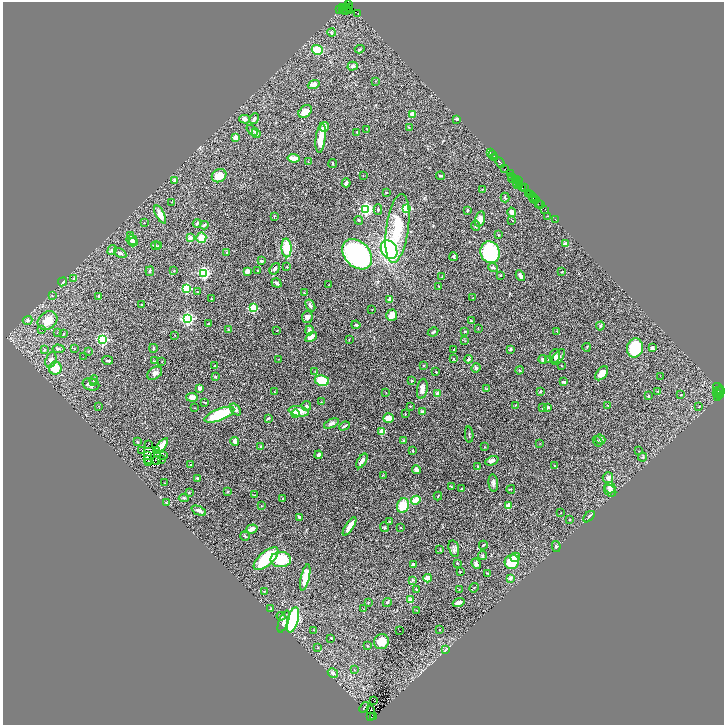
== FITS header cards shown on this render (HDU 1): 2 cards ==
NAXIS1  =                 1443
NAXIS2  =                 1446

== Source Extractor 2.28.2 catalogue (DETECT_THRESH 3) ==
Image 1443 x 1446 px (HDU 1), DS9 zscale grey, zoomed out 1/2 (1 PNG px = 2 x 2 image px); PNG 726 x 727 px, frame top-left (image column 2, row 1446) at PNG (3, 2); each listed source drawn as its Kron ellipse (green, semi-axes under 4 px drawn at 4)
Background 2.93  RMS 0.064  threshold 0.193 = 3 sigma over >= 5 px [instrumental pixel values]
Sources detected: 395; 55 cannot appear on this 1/2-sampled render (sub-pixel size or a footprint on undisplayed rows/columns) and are neither listed nor drawn; the other 340 listed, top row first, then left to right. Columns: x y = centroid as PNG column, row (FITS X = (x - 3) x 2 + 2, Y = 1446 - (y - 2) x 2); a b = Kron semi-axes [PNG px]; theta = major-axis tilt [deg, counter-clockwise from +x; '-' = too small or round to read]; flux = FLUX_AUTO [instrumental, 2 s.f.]
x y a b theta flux
349 5 2 1 - 120
344 7 2 1 - 170
342 8 2 2 - 210
348 8 2 1 - 240
346 9 6 2 67 880
340 10 4 2 - 820
343 10 3 1 - 410
349 11 4 3 - 880
358 13 3 1 - 240
332 33 4 3 - 22
360 49 5 3 - 11
317 50 5 5 - 250
353 66 5 3 - 26
375 81 3 2 - 6.6
314 85 6 4 21 72
305 112 7 5 39 110
412 114 2 2 - 250
244 119 5 4 - 50
254 119 5 3 - 33
457 119 3 2 - 16
324 127 5 4 - 130
409 127 4 2 - 8.2
367 129 3 2 - 4.7
252 130 6 4 -41 23
357 132 2 2 - 9.1
256 133 5 3 - 80
236 138 2 2 - 260
321 138 15 5 83 210
491 153 2 1 - 190
493 154 3 1 - 150
293 158 6 3 -8 140
495 158 3 1 - 550
308 162 3 2 - 7.9
333 163 4 2 - 14
500 163 6 2 -45 640
505 168 3 2 - 390
510 173 4 2 - 180
219 176 7 6 - 160
363 176 3 2 - 4.3
441 176 5 3 - 15
512 176 4 3 - 1400
513 179 4 2 - 620
516 179 3 2 - 620
175 180 2 2 - 89
518 181 3 1 - 710
516 182 2 1 - 170
346 183 4 3 - 39
518 184 4 2 - 1400
520 185 3 1 - 470
522 188 3 1 - 460
524 188 2 1 - 320
482 189 2 2 - 3.8
386 193 2 2 - 23
529 194 3 1 - 390
531 194 2 1 - 340
532 196 2 1 - 170
505 197 5 2 - 8.3
533 199 3 1 - 240
535 199 2 1 - 390
536 201 3 1 - 370
172 202 2 1 - 4.9
539 204 3 1 - 400
541 204 2 1 - 170
406 208 3 3 - 1300
366 209 3 3 - 2600
378 209 5 3 - 16
545 209 2 1 - 140
468 210 3 2 - 15
512 212 5 4 - 53
160 214 10 3 -63 110
274 216 2 2 - 8.1
548 216 3 2 - 7.7
480 219 8 5 74 100
359 220 4 2 - 8.7
512 220 3 1 - 5.2
556 220 3 1 - 42
144 223 2 2 - 14
197 223 4 3 - 20
204 225 4 2 - 23
476 225 5 3 - 18
397 228 35 11 82 470
498 235 3 3 - 9.6
131 236 3 2 - 89
190 238 3 3 - 65
201 238 5 5 - 190
132 240 5 5 - 29
133 242 5 3 - 22
565 244 3 3 - 49
156 246 4 3 - 15
158 246 3 3 - 11
287 248 9 5 -87 330
112 250 5 3 - 30
389 250 10 7 -60 1800
490 252 11 9 -71 1000
120 253 7 4 -29 29
227 253 3 2 - 34
357 254 17 12 -47 3200
453 257 4 2 - 19
261 261 4 2 - 31
287 267 3 2 - 7.3
493 267 5 4 - 26
275 269 6 3 55 34
257 270 3 2 - 8.6
150 271 5 3 - 14
174 271 3 2 - 6.1
247 271 3 3 - 75
562 272 2 2 - 14
204 273 3 3 - 1900
500 275 3 2 - 6.5
520 276 6 3 -60 39
442 277 2 2 - 4.8
74 278 3 3 - 15
63 282 5 3 - 22
277 283 5 2 - 47
328 285 3 2 - 6.3
439 286 3 2 - 8
186 288 3 3 - 1300
197 291 2 2 - 4.9
304 293 4 3 - 10
53 296 3 2 - 6.3
99 297 3 3 - 20
473 298 3 1 - 3.7
211 299 3 2 - 5.8
390 299 2 2 - 150
141 305 2 2 - 10
310 305 6 3 -58 34
254 308 3 3 - 730
372 309 2 1 - 3.9
392 315 6 5 - 120
307 317 6 5 - 58
187 318 4 3 - 2800
28 320 5 3 - 27
47 321 11 8 37 190
471 321 3 3 - 7.9
208 323 2 2 - 5.3
356 325 4 3 - 20
600 326 4 3 - 15
478 328 2 1 - 6.8
42 330 2 1 - 31
228 330 4 3 - 8.4
309 330 5 4 - 61
277 331 3 2 - 5
465 331 2 2 - 7.4
557 331 2 2 - 10
433 332 5 3 - 17
58 333 2 1 - 4.1
63 334 3 2 - 5.2
175 335 3 3 - 7.7
311 337 6 3 36 98
349 339 2 2 - 5.9
103 340 3 3 - 1700
465 341 3 2 - 4.2
587 347 4 2 - 7.2
153 348 4 2 - 12
635 348 10 8 79 610
652 348 4 3 - 26
58 349 6 3 -2 18
74 349 3 2 - 5.6
510 349 4 3 - 19
45 350 3 3 - 10
454 350 2 2 - 10
88 351 3 2 - 7.3
555 356 6 5 - 45
83 357 2 1 - 12
558 357 9 4 57 61
279 359 2 1 - 4.9
454 359 3 3 - 9.7
468 359 4 3 - 18
51 360 8 5 73 48
108 360 5 3 - 22
543 360 4 3 - 28
548 360 3 2 - 8.2
154 361 4 2 - 6.7
162 362 2 2 - 6.6
424 365 3 3 - 8.5
214 366 3 2 - 11
561 366 2 2 - 6.2
55 368 6 6 - 240
476 368 5 4 - 21
520 370 4 3 - 11
315 371 2 1 - 4.1
436 372 4 2 - 9
155 373 8 5 36 49
602 373 8 5 50 70
660 376 2 1 - 8.5
215 377 2 2 - 20
94 380 4 3 - 27
322 381 7 5 -9 300
412 381 3 2 - 7.4
564 382 4 2 - 29
94 383 3 2 - 9.8
91 384 8 6 -16 63
200 388 3 3 - 38
422 389 10 5 81 64
486 389 4 3 - 11
719 389 7 1 -43 200
718 391 2 2 - 340
274 392 2 2 - 6.2
540 392 3 3 - 9.1
658 392 2 2 - 5.4
716 392 2 1 - 150
386 393 3 2 - 4.2
720 393 6 3 82 1100
438 394 4 4 - 51
681 394 2 1 - 5.2
718 394 3 2 - 900
649 396 2 2 - 12
192 397 6 4 -9 68
717 397 4 3 - 640
204 402 3 1 - 8.7
321 402 2 1 - 4.5
516 405 4 2 - 6.7
608 405 2 2 - 6.6
99 406 3 2 - 4.2
306 406 5 4 - 22
410 406 2 2 - 8.2
699 406 2 2 - 13
548 407 2 2 - 81
194 408 3 2 - 4.2
542 408 2 2 - 5.1
235 409 7 4 -48 48
299 411 10 5 -10 190
422 412 4 2 - 38
295 414 4 4 - 67
405 414 3 2 - 5
219 415 16 6 22 650
268 418 3 2 - 17
388 418 5 5 - 120
331 423 8 4 25 41
344 426 5 2 - 21
382 432 3 2 - 270
469 435 8 2 -85 13
600 439 5 4 - 25
137 441 4 3 - 10
235 441 4 3 - 61
404 441 3 3 - 13
598 441 6 3 -53 13
540 443 3 2 - 4.7
148 444 2 1 - 7.7
162 446 9 3 51 150
260 447 3 3 - 16
485 447 2 2 - 7.1
142 450 2 1 - 0.8
156 450 2 1 - 6.4
413 451 3 2 - 10
639 451 2 1 - 4.3
157 453 2 1 - 2.2
148 455 3 1 - 1.2
319 455 4 2 - 44
163 456 2 1 - 2.6
643 457 4 3 - 12
147 460 2 1 - 2.7
156 460 3 1 - 8
162 460 3 1 - 0.39
362 461 8 3 57 64
492 461 7 4 23 58
149 462 2 1 - 6.7
191 465 2 2 - 8.3
554 465 2 1 - 8.6
478 466 2 2 - 8
416 469 4 4 - 47
383 475 3 2 - 5.6
198 478 3 2 - 12
608 478 5 5 - 47
164 483 2 2 - 7.6
493 483 8 5 -83 39
451 487 4 2 - 9.9
610 488 6 5 - 33
462 489 3 2 - 11
511 489 4 2 - 6.7
610 491 6 5 - 32
228 492 3 2 - 11
189 493 2 2 - 7.2
254 495 2 1 - 3.4
438 496 4 2 - 9.9
184 498 5 2 - 12
282 499 2 2 - 9
416 500 5 3 - 250
166 502 3 2 - 4.5
261 506 2 2 - 6.5
403 506 7 6 - 250
508 506 2 2 - 260
199 511 8 3 -24 39
561 513 2 1 - 3.9
299 517 4 3 - 25
589 517 7 2 44 13
570 519 3 2 - 6.1
389 522 2 2 - 11
350 526 11 3 57 130
384 527 5 4 - 15
401 528 2 2 - 4.6
252 529 6 3 17 75
245 536 5 3 - 12
483 545 4 2 - 11
556 546 5 4 - 21
454 549 8 5 -76 34
440 550 4 2 - 8.5
483 556 4 3 - 19
515 557 5 4 - 130
266 559 15 6 42 570
281 559 10 7 -1 430
512 562 7 7 - 380
457 563 3 2 - 10
476 564 5 3 - 37
414 565 4 3 - 41
460 572 2 2 - 13
488 573 3 3 - 7.1
305 577 13 4 77 230
428 578 4 4 - 120
510 578 2 2 - 120
412 580 3 3 - 8.9
474 588 5 2 - 7.5
416 589 2 2 - 11
459 589 2 2 - 5.7
264 591 3 2 - 5.2
410 600 2 2 - 190
459 602 6 3 20 39
368 603 3 2 - 6.6
387 603 4 3 - 12
271 609 3 2 - 7.6
364 609 2 2 - 4.1
417 610 3 2 - 5.1
281 616 4 3 - 19
293 620 13 5 75 2100
284 622 11 4 70 49
440 629 2 2 - 9.8
314 630 3 2 - 5.5
400 631 2 1 - 5.4
331 638 2 2 - 19
381 642 7 7 - 190
367 646 3 2 - 6.1
318 648 2 2 - 4.7
445 650 4 2 - 9.8
354 670 2 2 - 4.1
333 673 5 4 - 36
373 700 2 1 - 95
364 707 6 2 52 14
370 710 2 1 - 17
373 716 3 3 - 790
371 717 3 1 - 390
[55 sub-pixel or undisplayed-footprint detections neither listed nor drawn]